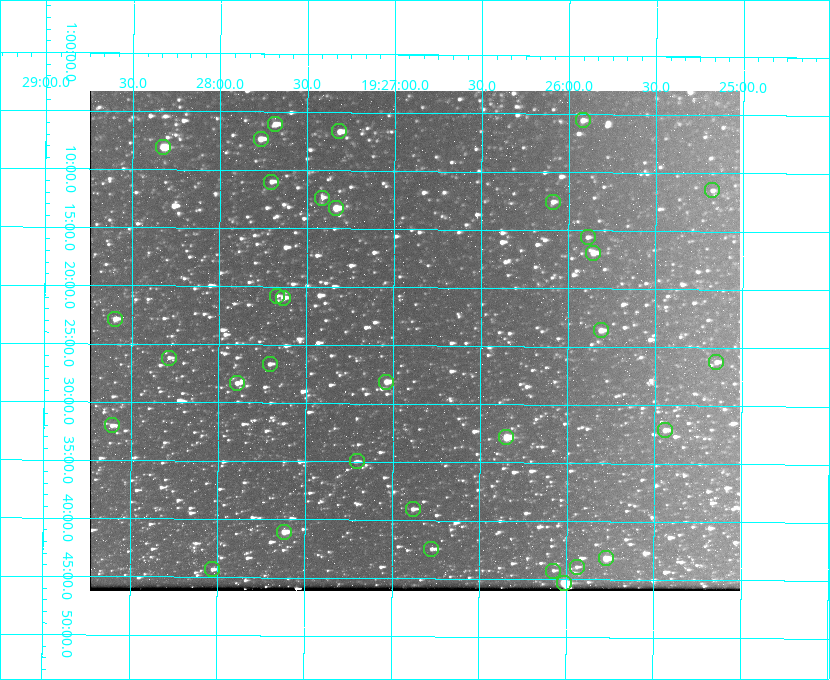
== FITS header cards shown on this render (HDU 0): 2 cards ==
NAXIS1  =                  650 / Width of table row in bytes
NAXIS2  =                  500 / Number of rows in table

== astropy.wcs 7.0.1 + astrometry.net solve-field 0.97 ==
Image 650 x 500 px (HDU 0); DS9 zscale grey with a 90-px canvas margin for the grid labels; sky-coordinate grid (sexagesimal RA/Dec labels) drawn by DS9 from the SOLVED WCS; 33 Tycho-2 reference stars matched to detected sources circled (green)
Header WCS: none
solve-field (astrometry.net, Tycho-2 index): SOLVED blind (the file carries no WCS)
Solved WCS: RA---TAN-SIP/DEC--TAN-SIP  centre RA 19:26:53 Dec +01:25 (291.72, +1.41 deg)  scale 5.16 arcsec/px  FOV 55.9' x 43.0'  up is +180 deg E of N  parity flipped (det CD > 0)
(file carries no celestial WCS; the grid is the blind solution)
Tycho-2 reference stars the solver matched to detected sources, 33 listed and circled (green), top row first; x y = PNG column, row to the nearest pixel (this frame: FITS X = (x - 90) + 1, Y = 500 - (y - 91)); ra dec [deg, ICRS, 3 dp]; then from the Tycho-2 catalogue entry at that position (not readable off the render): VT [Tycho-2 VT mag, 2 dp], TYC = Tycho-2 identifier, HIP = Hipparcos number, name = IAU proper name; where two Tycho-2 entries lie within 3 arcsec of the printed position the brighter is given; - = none
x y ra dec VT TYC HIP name
583 120 291.480 +1.092 11.69 465-523-1 - -
275 124 291.921 +1.101 10.89 465-1942-1 - -
339 131 291.829 +1.111 10.78 465-2030-1 - -
261 139 291.942 +1.122 10.76 465-1161-1 - -
163 147 292.081 +1.135 10.24 465-979-1 - -
271 182 291.926 +1.184 11.49 465-1994-1 - -
712 190 291.294 +1.191 12.55 465-657-1 - -
322 198 291.853 +1.206 11.17 465-1444-1 - -
553 202 291.522 +1.209 11.81 465-867-1 - -
336 208 291.833 +1.221 9.77 465-1968-1 - -
588 237 291.472 +1.260 11.72 465-772-1 - -
593 253 291.465 +1.282 11.06 465-140-1 - -
277 296 291.918 +1.346 12.72 465-661-1 - -
283 298 291.908 +1.350 10.94 465-1840-1 - -
115 319 292.148 +1.381 10.77 465-611-1 - -
601 330 291.453 +1.393 11.17 465-261-1 - -
169 358 292.071 +1.436 12.12 465-1311-1 - -
716 362 291.287 +1.437 11.86 465-1616-1 - -
270 364 291.927 +1.444 11.17 465-873-1 - -
386 382 291.759 +1.468 10.00 465-530-1 - -
237 383 291.973 +1.472 10.69 465-577-1 - -
112 425 292.152 +1.534 10.91 465-857-1 - -
665 430 291.360 +1.535 11.71 465-397-1 - -
506 437 291.587 +1.547 9.51 465-596-1 - -
357 461 291.801 +1.583 12.28 465-1290-1 - -
413 509 291.720 +1.651 11.47 465-675-1 - -
284 532 291.905 +1.685 9.70 465-808-1 - -
431 549 291.693 +1.708 12.07 465-703-1 - -
606 558 291.444 +1.720 9.41 465-672-1 - -
577 567 291.485 +1.732 11.91 465-185-1 - -
212 569 292.007 +1.739 11.52 465-518-1 - -
553 571 291.519 +1.738 12.28 465-673-1 - -
564 583 291.503 +1.755 8.74 465-340-1 - -